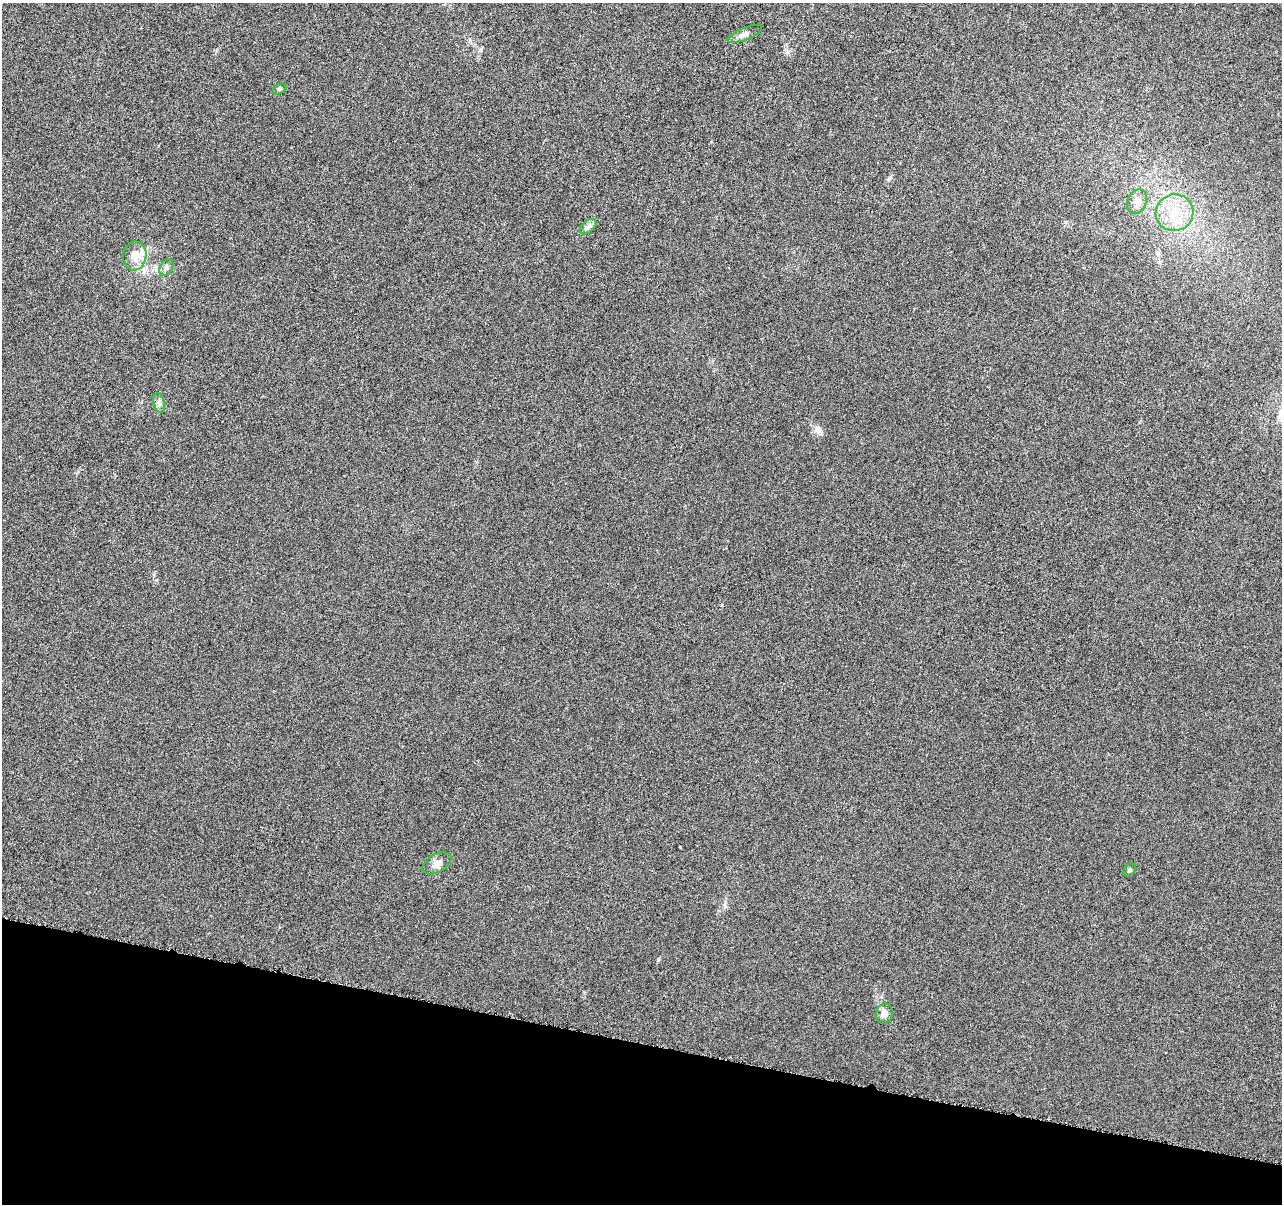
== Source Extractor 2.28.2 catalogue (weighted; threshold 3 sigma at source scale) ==
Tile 15 of 4 x 4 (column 3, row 4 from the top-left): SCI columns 2572-3851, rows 285-1486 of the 5139 x 5321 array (HDU 1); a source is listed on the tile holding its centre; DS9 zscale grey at full resolution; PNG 1284 x 1206 px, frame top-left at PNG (2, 3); each listed source drawn as its Kron ellipse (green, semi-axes under 4 px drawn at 4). Shown black and unused: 13% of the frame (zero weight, under 4 of 8 exposures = <1% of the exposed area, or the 3 px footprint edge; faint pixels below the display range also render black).
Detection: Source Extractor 2.28.2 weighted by HDU 2 'WHT'; one run over the whole footprint, this tile lists its part. Background 0.00117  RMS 0.0022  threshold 0.00885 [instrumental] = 3 sigma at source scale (4.09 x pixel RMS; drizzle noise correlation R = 1.36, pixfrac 0.8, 0.0396/0.0396 arcsec/px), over >= 5 px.
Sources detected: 13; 2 inside a brighter listed object's ellipse — not listed separately; the other 11 listed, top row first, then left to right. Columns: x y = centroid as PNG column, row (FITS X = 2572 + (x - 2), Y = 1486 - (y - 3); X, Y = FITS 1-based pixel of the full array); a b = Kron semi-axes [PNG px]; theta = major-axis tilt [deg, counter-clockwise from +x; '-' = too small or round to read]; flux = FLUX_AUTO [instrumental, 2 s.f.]
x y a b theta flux
745 34 18 6 22 1
279 89 7 4 27 0.31
1137 202 13 9 66 1.4
1174 213 19 18 - 5.5
588 227 10 6 40 0.69
135 256 14 11 82 2.4
166 268 9 6 61 0.64
159 403 9 6 -75 0.67
437 863 16 9 29 1.3
1130 870 7 5 42 0.37
884 1014 10 8 78 1.4
Unlisted compact peaks at least as high as the median listed source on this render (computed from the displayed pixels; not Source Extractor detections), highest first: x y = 658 960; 680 847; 890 177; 722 605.